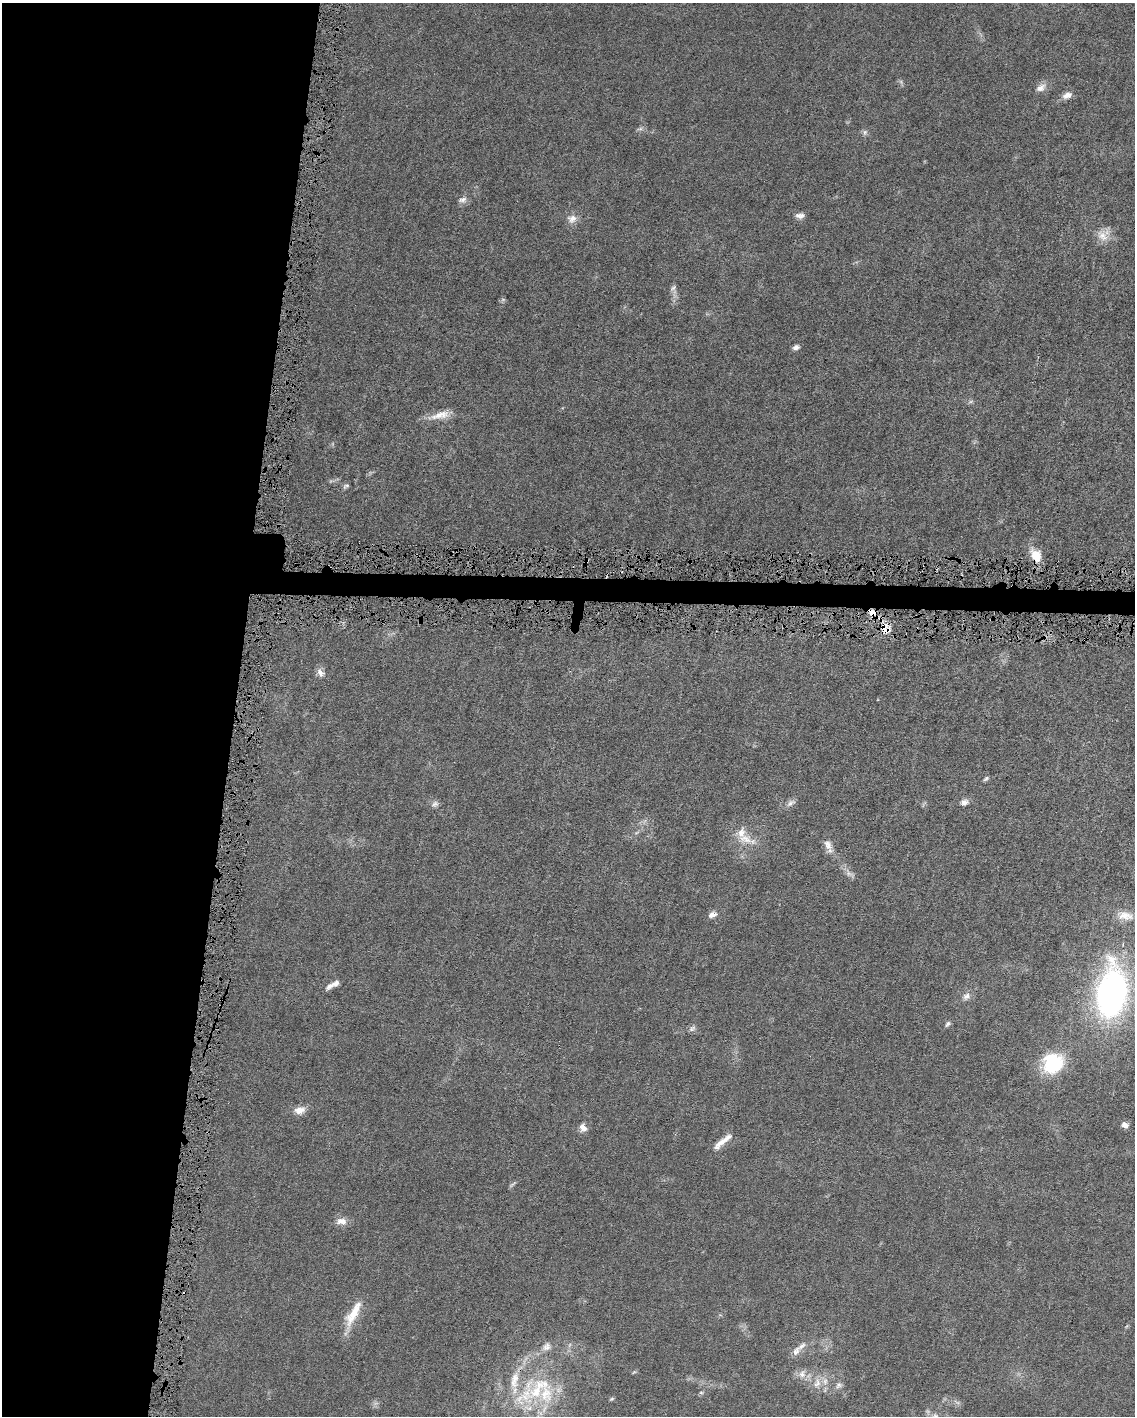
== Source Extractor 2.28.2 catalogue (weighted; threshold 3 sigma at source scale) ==
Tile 5 of 4 x 3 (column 1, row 2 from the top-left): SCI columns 2-1134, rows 1521-2934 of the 4532 x 4563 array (HDU 1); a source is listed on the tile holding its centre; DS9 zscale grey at full resolution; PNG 1137 x 1418 px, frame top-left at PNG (2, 3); no overlay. Shown black and unused: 22% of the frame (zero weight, under 4 of 8 exposures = <1% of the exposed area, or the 3 px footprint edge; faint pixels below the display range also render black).
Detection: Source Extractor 2.28.2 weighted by HDU 2 'WHT'; one run over the whole footprint, this tile lists its part. Background 0.0155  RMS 0.0022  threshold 0.00912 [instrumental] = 3 sigma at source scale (4.09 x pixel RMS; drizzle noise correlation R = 1.36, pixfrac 0.8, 0.05/0.05 arcsec/px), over >= 5 px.
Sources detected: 60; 3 too faint to see at this stretch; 1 cosmic-ray / hot-pixel residue — not listed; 8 inside a brighter listed object's ellipse — not listed separately; the other 48 listed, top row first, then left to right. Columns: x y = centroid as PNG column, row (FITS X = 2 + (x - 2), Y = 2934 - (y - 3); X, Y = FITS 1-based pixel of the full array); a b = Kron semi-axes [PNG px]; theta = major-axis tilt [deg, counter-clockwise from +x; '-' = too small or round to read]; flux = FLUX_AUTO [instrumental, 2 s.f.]
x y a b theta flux
1041 88 16 9 32 1.4
1067 95 13 8 23 1.3
640 129 10 4 13 0.45
865 132 7 6 - 0.53
462 200 13 8 8 0.98
800 215 12 7 7 1
572 219 13 12 - 1.6
1102 236 18 14 -61 2.6
673 288 9 6 62 0.59
796 347 8 5 14 0.74
440 415 31 9 13 2.9
346 486 9 5 38 0.48
1036 555 17 11 -61 3.6
587 561 3 2 - 0.28
872 613 11 8 -46 1.9
885 629 13 13 - 2.6
320 673 11 7 -59 1.2
986 779 8 4 38 0.4
964 802 9 7 6 1
791 803 14 7 32 0.97
636 833 6 4 19 0.33
745 839 31 11 -18 3.5
828 845 17 9 -64 1.6
850 874 16 5 -29 0.9
712 915 10 7 13 1.1
1126 916 22 12 -8 2.9
335 983 11 7 37 0.95
1112 993 42 24 83 80
966 996 11 8 52 1.1
948 1024 8 6 49 0.52
692 1028 10 7 31 0.65
1052 1063 23 20 34 13
300 1110 15 9 9 1.8
1125 1125 8 6 -39 1.1
583 1128 8 6 -56 1.9
720 1143 22 8 48 1.9
513 1184 14 3 42 0.39
341 1221 15 9 -4 1.5
353 1314 43 11 63 5.1
796 1351 15 9 55 1.5
802 1374 13 10 76 1.5
817 1383 15 10 74 2.1
838 1385 11 7 46 0.88
538 1388 50 34 49 22
701 1392 6 4 -1 0.3
611 1399 7 4 27 0.28
957 1402 7 4 -19 0.46
935 1416 9 7 0 0.94
Overlapping masked pixels (flux is a lower limit): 4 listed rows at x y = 1036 555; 587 561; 872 613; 885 629
Isophote crosses this tile's border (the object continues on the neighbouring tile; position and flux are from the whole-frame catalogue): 2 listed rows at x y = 1112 993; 935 1416